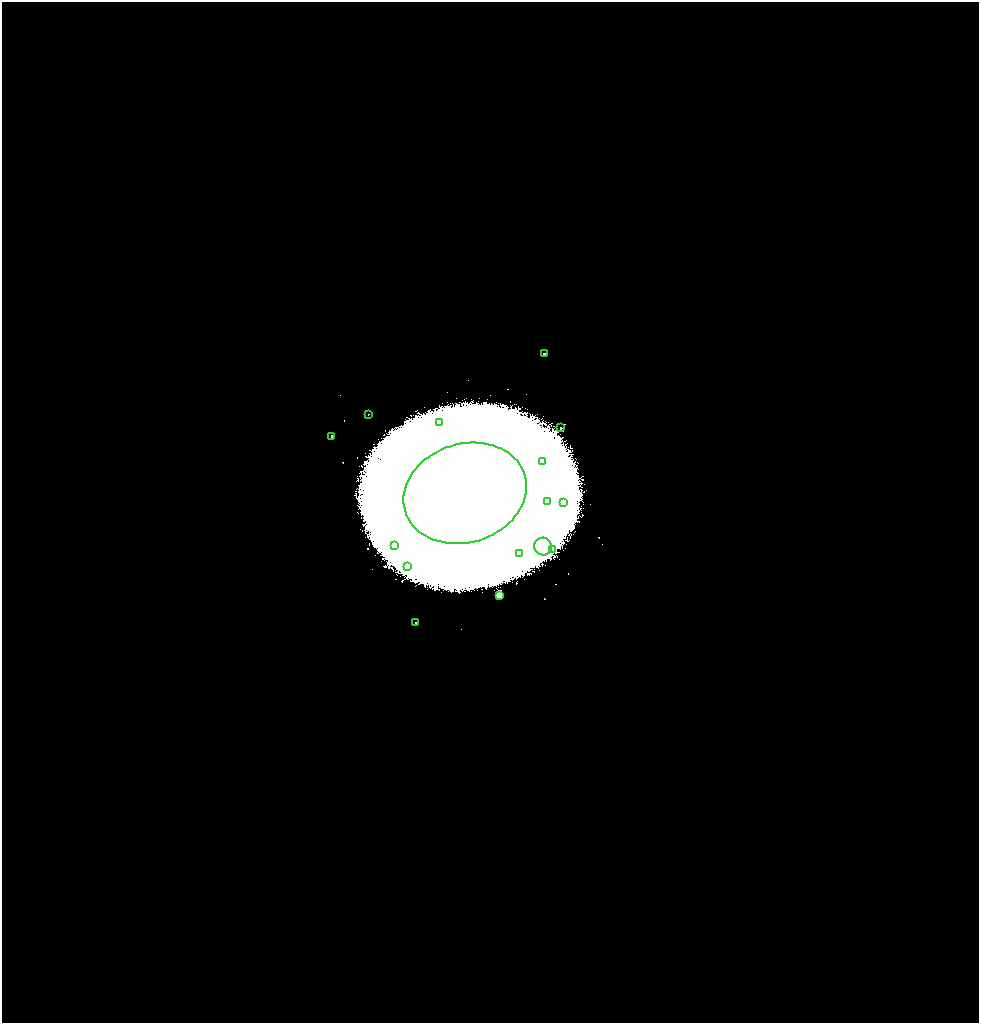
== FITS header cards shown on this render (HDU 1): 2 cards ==
NAXIS1  =                 1954
NAXIS2  =                 2042

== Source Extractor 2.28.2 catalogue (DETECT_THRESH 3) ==
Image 1954 x 2042 px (HDU 1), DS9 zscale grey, zoomed out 1/2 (1 PNG px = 2 x 2 image px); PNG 981 x 1025 px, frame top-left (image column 2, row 2042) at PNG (2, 2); each listed source drawn as its Kron ellipse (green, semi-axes under 4 px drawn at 4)
Background 7.28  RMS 0.89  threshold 2.68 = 3 sigma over >= 5 px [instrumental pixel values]
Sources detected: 25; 9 cannot appear on this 1/2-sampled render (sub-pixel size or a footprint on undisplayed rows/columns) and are neither listed nor drawn; the other 16 listed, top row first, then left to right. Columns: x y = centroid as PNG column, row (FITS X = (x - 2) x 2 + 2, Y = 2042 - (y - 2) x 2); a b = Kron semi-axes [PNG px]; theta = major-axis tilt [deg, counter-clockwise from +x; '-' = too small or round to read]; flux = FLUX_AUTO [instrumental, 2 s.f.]
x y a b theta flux
544 353 2 2 - 3.6e+02
368 414 2 2 - 1.3e+02
439 423 2 2 - 8.8e+01
561 428 2 1 - 1.0e+02
332 436 2 2 - 2.0e+02
542 462 3 3 - 1.7e+03
465 493 63 49 17 1.5e+06
548 501 4 4 - 2.9e+02
563 502 3 3 - 1.3e+02
395 546 3 3 - 3.4e+02
543 546 9 8 - 1.5e+03
553 550 3 3 - 2.1e+02
519 554 3 3 - 1.7e+02
408 566 3 3 - 4.5e+02
499 596 4 3 - 6.8e+02
415 623 2 2 - 5.5e+02
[9 sub-pixel or undisplayed-footprint detections neither listed nor drawn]